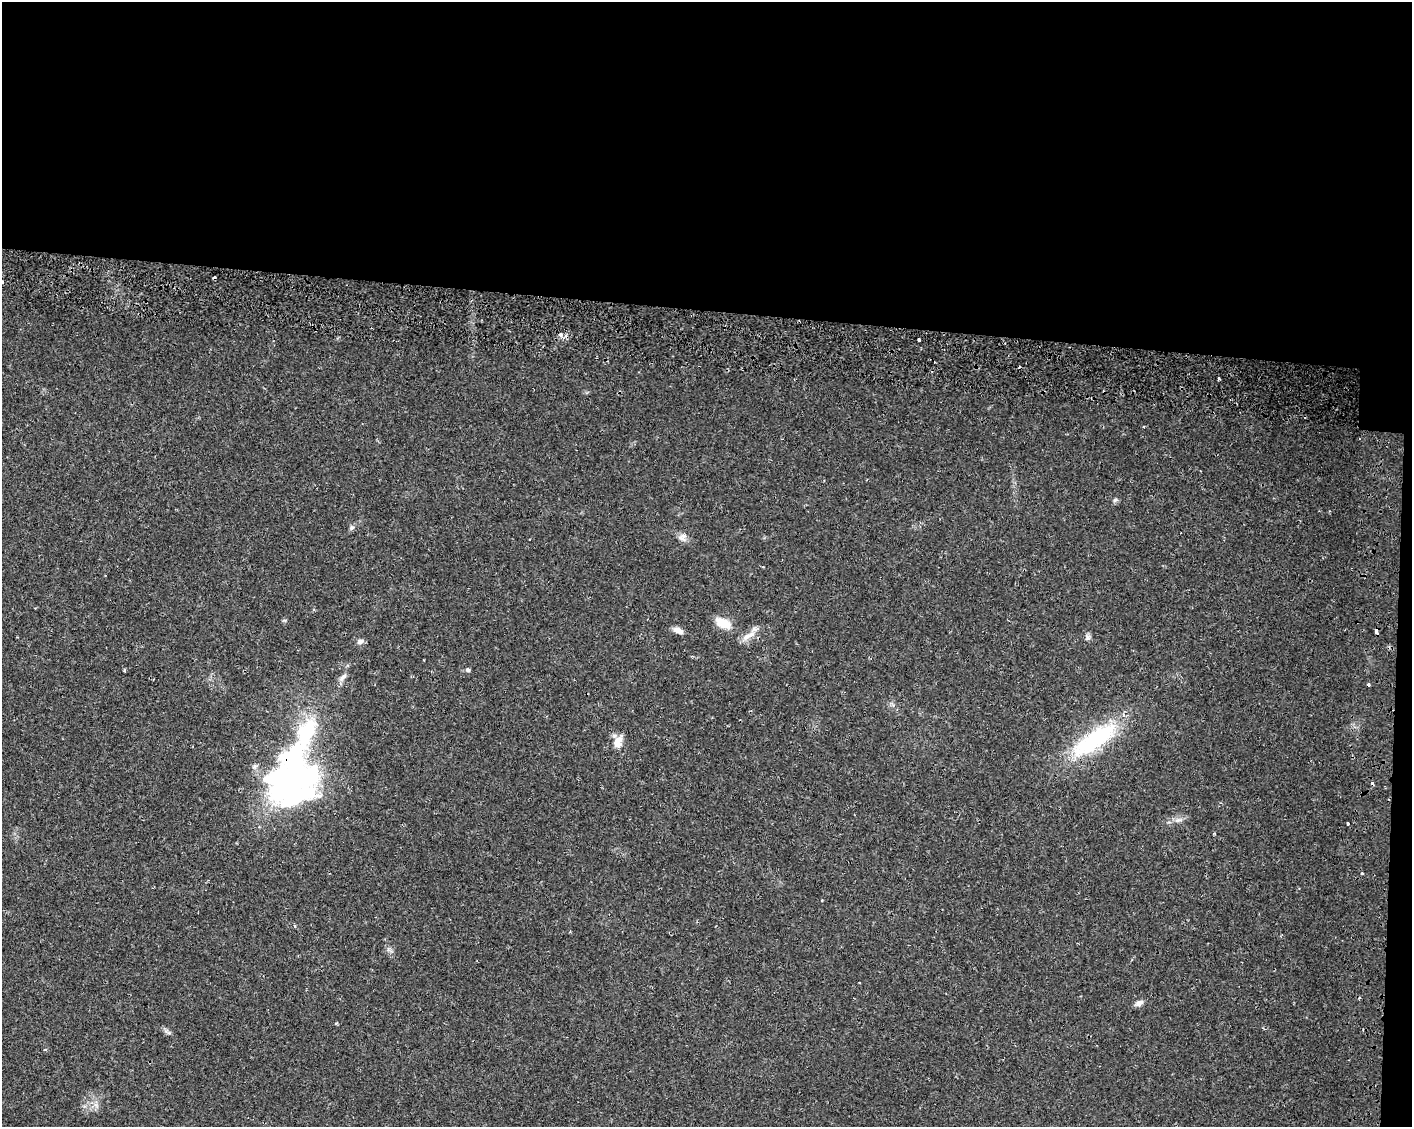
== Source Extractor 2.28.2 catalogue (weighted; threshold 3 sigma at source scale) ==
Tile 3 of 3 x 4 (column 3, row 1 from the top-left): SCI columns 3156-4565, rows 3436-4560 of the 4845 x 4632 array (HDU 1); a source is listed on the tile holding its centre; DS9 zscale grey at full resolution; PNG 1414 x 1129 px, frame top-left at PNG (2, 2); no overlay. Shown black and unused: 29% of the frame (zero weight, under 2 of 3 exposures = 5% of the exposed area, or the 3 px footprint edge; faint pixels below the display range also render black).
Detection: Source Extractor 2.28.2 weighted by HDU 2 'WHT'; one run over the whole footprint, this tile lists its part. Background 0.013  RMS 0.0027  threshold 0.0122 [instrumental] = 3 sigma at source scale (4.5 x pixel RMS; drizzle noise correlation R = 1.50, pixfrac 1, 0.0396/0.0396 arcsec/px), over >= 5 px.
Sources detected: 33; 3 inside a brighter object's white glare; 3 cosmic-ray / hot-pixel residue — not listed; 1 inside a brighter listed object's ellipse — not listed separately; the other 26 listed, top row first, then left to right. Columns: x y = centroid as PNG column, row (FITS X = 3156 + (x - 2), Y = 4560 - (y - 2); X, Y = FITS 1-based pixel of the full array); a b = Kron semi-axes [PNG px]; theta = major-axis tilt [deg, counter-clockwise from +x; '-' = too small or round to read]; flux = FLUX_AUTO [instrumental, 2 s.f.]
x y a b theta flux
2 282 3 3 - 0.4
561 334 4 3 - 1.5
919 340 3 3 - 0.64
1218 378 3 3 - 0.51
1115 500 6 5 - 0.54
352 527 7 6 - 0.64
683 537 12 10 32 1.5
723 623 21 11 -24 4.3
678 630 13 7 -20 1.7
1377 631 5 3 - 2.7
748 636 25 7 29 2.7
1087 637 9 7 79 0.8
360 641 9 6 20 0.96
124 670 4 3 - 0.35
468 670 6 5 - 0.52
343 677 14 6 39 1.1
1094 740 68 21 34 26
618 742 15 10 76 3.1
293 765 71 39 -57 56
1179 820 12 5 17 1.2
1348 823 3 3 - 0.93
1214 833 3 3 - 0.29
1362 874 3 3 - 1.9
1139 1003 10 7 25 1.3
336 1023 4 3 - 0.37
45 1050 4 4 - 0.42
Overlapping masked pixels (flux is a lower limit): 2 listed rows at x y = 1377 631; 293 765
Isophote crosses this tile's border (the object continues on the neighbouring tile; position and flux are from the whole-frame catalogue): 1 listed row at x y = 2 282